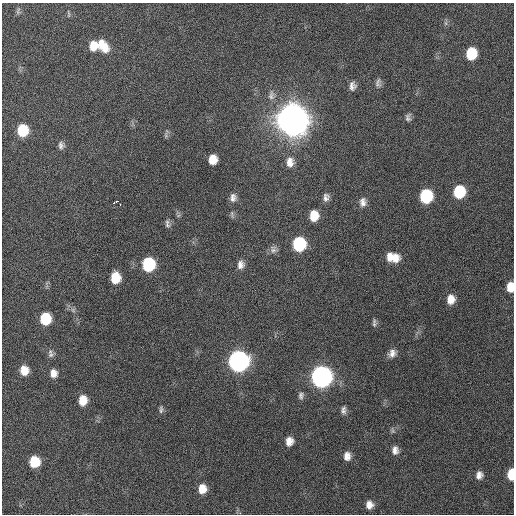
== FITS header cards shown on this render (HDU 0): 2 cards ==
NAXIS1  =                  512 / Axis length
NAXIS2  =                  512 / Axis length

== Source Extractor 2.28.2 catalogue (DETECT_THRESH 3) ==
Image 512 x 512 px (HDU 0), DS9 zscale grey, 1 PNG px = 1 image px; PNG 516 x 516 px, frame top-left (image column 1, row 512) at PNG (2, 3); no overlay
Background 133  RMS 12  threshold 34.9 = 3 sigma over >= 5 px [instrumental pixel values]
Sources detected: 57; all 57 listed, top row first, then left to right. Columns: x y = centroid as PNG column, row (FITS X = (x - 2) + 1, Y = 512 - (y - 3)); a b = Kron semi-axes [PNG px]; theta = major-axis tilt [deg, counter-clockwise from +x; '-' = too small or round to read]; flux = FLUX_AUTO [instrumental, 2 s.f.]
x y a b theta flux
18 11 11 5 77 1.9e+03
68 14 10 3 -84 1.2e+03
446 23 7 4 -89 1.6e+03
93 46 10 8 88 1.0e+04
103 46 17 10 -52 1.4e+04
471 54 10 8 80 2.8e+04
378 83 12 7 84 3.1e+03
352 86 11 8 86 4.3e+03
271 95 14 9 80 5.0e+03
408 117 10 7 82 2.6e+03
292 119 12 11 - 3.2e+06
22 130 10 8 89 2.9e+04
166 134 14 4 81 2.0e+03
61 145 9 7 -87 3.1e+03
213 159 9 7 83 1.0e+04
290 162 14 10 -89 7.3e+03
459 192 10 9 - 4.0e+04
426 196 10 9 - 5.6e+04
326 197 10 7 84 3.7e+03
233 198 11 8 86 4.2e+03
116 201 4 3 - 6.1e+03
363 202 12 8 89 4.6e+03
114 203 3 3 - 7.2e+03
120 204 3 2 - 1.8e+04
232 214 10 5 -80 1.8e+03
314 216 9 8 - 1.4e+04
167 224 11 6 -82 2.5e+03
299 244 10 9 - 6.3e+04
273 249 11 9 -86 3.5e+03
389 257 11 6 -81 5.5e+03
395 258 12 10 -49 1.0e+04
148 264 10 9 - 6.2e+04
241 265 10 8 79 4.7e+03
115 278 10 8 88 1.9e+04
510 287 9 6 87 1.0e+04
451 299 10 8 83 8.1e+03
73 310 7 6 - 2.2e+03
45 319 9 8 - 3.3e+04
374 323 11 5 -90 2.1e+03
392 353 11 9 38 5.0e+03
51 355 10 7 27 2.5e+03
238 361 11 10 - 4.8e+05
24 370 9 7 -80 1.1e+04
53 373 9 7 -79 5.8e+03
321 377 11 10 - 5.5e+05
301 395 11 8 81 3.0e+03
83 400 10 8 84 1.2e+04
161 409 11 5 86 2.1e+03
343 410 10 6 84 3.0e+03
289 441 9 8 - 6.7e+03
395 450 10 7 -87 4.6e+03
347 456 10 7 89 5.7e+03
34 462 9 8 - 2.5e+04
511 474 9 5 88 2.1e+04
479 475 9 8 - 4.5e+03
202 489 10 8 89 1.1e+04
369 505 9 8 - 5.9e+03
At the frame edge (FLAGS 8, measured only in part): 2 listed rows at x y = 510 287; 511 474